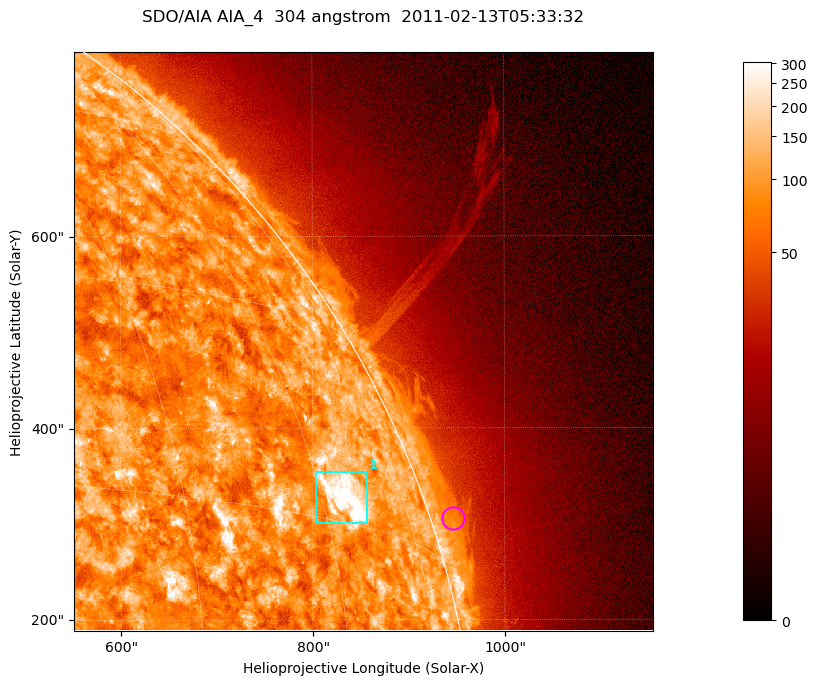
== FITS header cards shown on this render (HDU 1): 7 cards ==
TELESCOP= 'SDO/AIA '           / For AIA: SDO/AIA
INSTRUME= 'AIA_4   '           / For AIA: AIA_ATA1, AIA_ATA2, AIA_ATA3 or AIA_AT
WAVELNTH=                  304 / [angstrom] Wavelength
WAVEUNIT= 'angstrom'           / Wavelength unit: angstrom
DATE-OBS= '2011-02-13T05:33:32.124' / [ISO] Date when observation started; ISO 8
CTYPE1  = 'HPLN-TAN'           / CTYPE1; Typically HPLN
CTYPE2  = 'HPLT-TAN'           / CTYPE2; Typically HPLT

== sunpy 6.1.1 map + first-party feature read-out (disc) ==
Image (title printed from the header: SDO/AIA AIA_4  304 angstrom  2011-02-13T05:33:32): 1006 x 1006 px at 0.6 arcsec/px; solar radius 972 arcsec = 1619 px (partial field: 5.3% of the solar disc is inside the frame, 43% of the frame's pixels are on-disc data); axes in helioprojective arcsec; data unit not stated in the header (colour bar unlabelled)
Orientation: roll -0.132 deg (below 1 deg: not rotated)
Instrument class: DISC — disc imager (sunpy class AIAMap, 304 A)
Bright regions (active regions / flare kernels): reference = the on-disc median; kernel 9 px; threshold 5 sigma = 158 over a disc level ~88.7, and >= 1.15x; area >= 1012 px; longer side >= 12 px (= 7.2 arcsec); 1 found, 1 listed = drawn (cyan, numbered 1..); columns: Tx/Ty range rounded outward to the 2 arcsec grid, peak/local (2 s.f.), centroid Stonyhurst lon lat
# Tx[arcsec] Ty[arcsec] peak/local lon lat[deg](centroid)
1 802..858 300..356 7.4 +63 +17
Off-limb structures (1.02-1.3 R_sun): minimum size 400 px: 4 found; the strongest spans PA ~285..295 deg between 1.02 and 1.03 R_sun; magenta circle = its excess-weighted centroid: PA ~290 deg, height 1.02 R_sun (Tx ~946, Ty ~306 arcsec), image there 1.7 x the reference